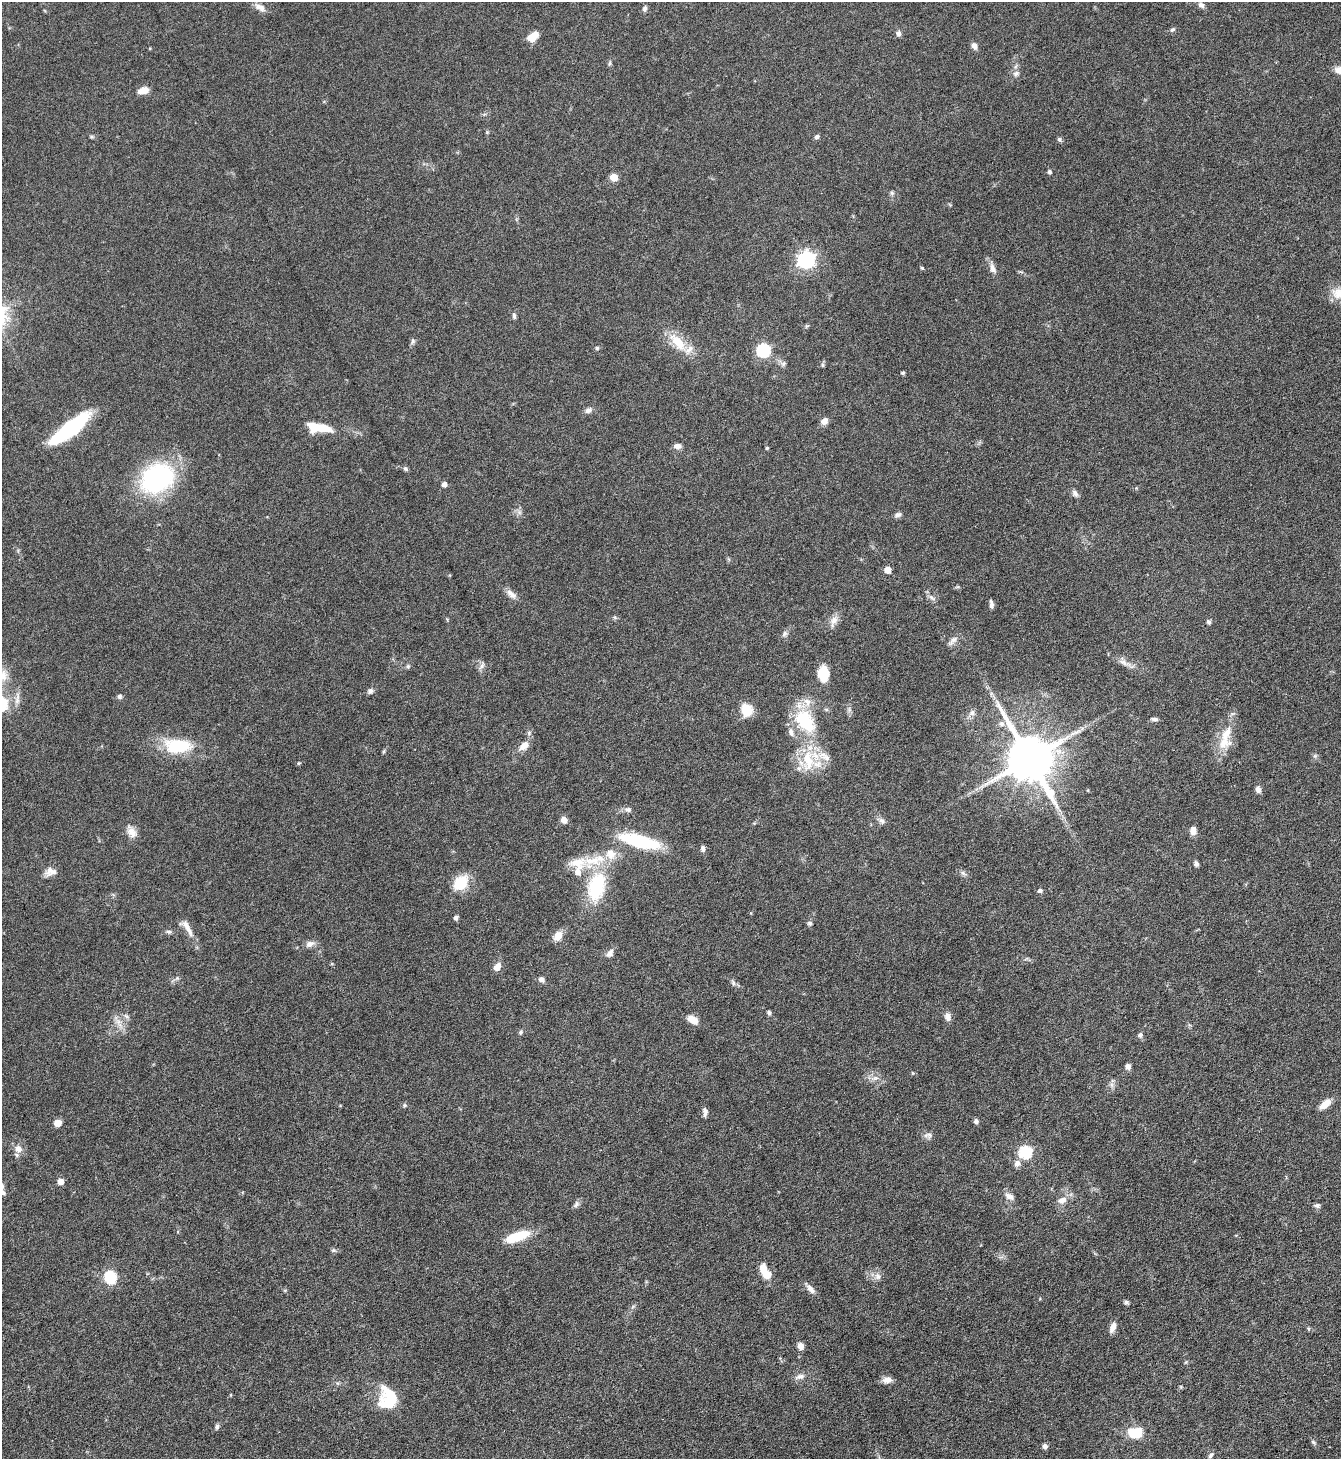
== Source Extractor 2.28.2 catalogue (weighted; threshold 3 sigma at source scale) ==
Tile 6 of 4 x 4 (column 2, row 2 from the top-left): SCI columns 1494-2832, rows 2916-4372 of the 5801 x 5832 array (HDU 1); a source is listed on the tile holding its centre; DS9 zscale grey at full resolution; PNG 1343 x 1461 px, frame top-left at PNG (2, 2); no overlay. Nothing masked; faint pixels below the display range render black.
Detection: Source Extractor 2.28.2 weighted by HDU 2 'WHT'; one run over the whole footprint, this tile lists its part. Background 0.082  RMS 0.0034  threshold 0.0137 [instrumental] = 3 sigma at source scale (4.09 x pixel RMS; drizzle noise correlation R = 1.36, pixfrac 0.8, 0.05/0.05 arcsec/px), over >= 5 px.
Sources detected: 149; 2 inside a brighter object's white glare — not listed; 8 inside a brighter listed object's ellipse — not listed separately; the other 139 listed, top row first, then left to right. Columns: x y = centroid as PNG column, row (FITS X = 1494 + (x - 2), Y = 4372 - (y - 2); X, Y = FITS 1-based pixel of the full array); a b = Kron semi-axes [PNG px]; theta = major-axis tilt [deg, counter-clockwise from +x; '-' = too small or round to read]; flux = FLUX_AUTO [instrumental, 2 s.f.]
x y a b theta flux
1201 5 9 6 -31 1.1
260 7 16 7 -29 1.9
645 8 8 5 72 0.78
1172 30 7 5 19 0.56
898 33 6 6 - 1
532 37 12 7 37 4.5
974 46 8 6 -68 1.4
610 63 6 4 74 0.48
1016 74 9 6 29 0.98
143 90 11 7 14 3
487 132 5 5 - 0.32
92 137 6 4 -18 0.44
817 137 6 5 - 0.72
1059 139 6 5 - 0.57
1049 172 5 5 - 0.63
614 177 5 5 - 7.1
892 193 6 5 - 0.57
806 260 7 7 - 110
922 268 5 4 - 0.35
993 268 15 7 -73 1.8
1339 293 22 15 -22 5.7
514 316 8 5 -82 0.64
807 326 6 5 - 0.39
413 341 7 5 74 0.68
678 342 26 12 -47 7.6
597 348 5 5 - 0.45
763 350 6 6 - 37
783 363 8 6 69 0.76
823 365 5 5 - 0.47
903 373 5 4 - 0.44
588 410 10 7 26 1.1
824 421 9 7 46 1.6
319 428 28 10 -7 8.1
70 429 41 12 37 28
677 446 8 6 2 1.5
767 448 4 4 - 0.37
406 469 7 6 - 0.58
157 478 25 20 30 59
444 484 5 4 - 1.4
1075 493 9 7 -53 1.1
898 515 9 6 21 0.88
887 570 5 5 - 3.4
957 587 6 4 17 0.37
511 594 17 8 -38 1.9
931 597 11 5 -45 0.99
991 604 9 4 -83 1
834 620 14 9 67 2.1
1209 622 5 5 - 0.64
785 634 8 6 52 0.83
953 640 16 6 47 1.5
1124 662 20 7 -27 2.2
408 666 6 5 - 0.52
482 666 11 5 48 0.94
823 674 16 11 -88 6.4
370 691 8 7 - 0.83
120 696 6 6 - 0.66
826 709 6 4 -1 0.45
747 710 13 11 -66 5.9
972 713 9 8 - 1.2
1155 719 9 4 -7 0.88
805 721 34 21 -53 17
1002 724 8 7 - 1.1
1224 742 23 18 63 6
178 746 26 13 -1 17
524 746 15 9 41 2.7
384 751 6 4 71 0.38
1315 756 6 5 - 0.54
826 757 15 10 -31 3
1030 758 15 12 -61 1600
808 760 36 18 -89 12
298 763 5 4 - 0.3
1258 789 8 6 -71 1.2
1088 790 4 3 - 0.24
628 810 8 7 - 0.98
564 820 6 5 - 2.4
881 821 10 7 -44 1.1
1193 831 10 7 -85 1.8
131 832 18 10 -58 2.5
639 841 41 12 -15 20
703 849 7 5 -84 0.88
577 863 25 17 -2 6.5
1196 864 7 5 -67 0.73
50 872 15 10 10 2.2
963 873 8 5 -32 0.83
461 883 20 15 50 7.3
596 887 40 23 77 19
1040 891 5 5 - 0.85
456 917 6 5 - 0.79
810 923 6 6 - 0.62
187 928 27 8 -55 3
169 932 7 5 -13 0.65
558 936 12 8 54 3
310 944 13 8 20 1.6
609 953 11 6 45 1.6
497 967 10 7 59 2.2
177 978 6 5 - 0.55
542 979 6 5 - 1.2
733 983 9 5 -64 0.77
769 1013 5 5 - 0.66
126 1016 8 5 -44 0.71
948 1017 9 7 -78 1.8
693 1020 12 8 -32 2.9
119 1023 17 6 -65 2.1
520 1032 7 5 43 0.56
1140 1035 6 6 - 0.8
1128 1066 7 6 - 1.1
875 1078 11 5 18 1.2
1112 1085 7 4 -89 0.77
1325 1104 15 7 40 3.1
404 1105 6 4 90 0.41
705 1112 11 5 89 1.2
976 1121 5 4 - 1
57 1123 7 7 - 2.4
929 1135 9 8 - 1.1
18 1149 10 8 -62 2.1
1025 1152 6 6 - 32
1017 1163 9 7 57 1.6
60 1181 5 5 - 3.4
1009 1196 14 8 -30 1.6
1062 1200 12 8 15 2.2
576 1204 10 7 59 0.89
1317 1206 8 5 -12 0.77
517 1237 26 9 20 10
334 1250 7 5 -20 0.56
763 1269 12 7 -77 3.7
878 1276 10 7 -62 1.5
110 1277 15 13 -61 7.7
811 1289 12 7 -49 1.7
1126 1302 6 5 - 0.57
1113 1327 12 6 69 2.1
801 1346 7 6 - 1.7
800 1377 15 7 17 1.5
887 1380 11 7 4 2
390 1402 22 13 -4 9.7
217 1427 7 6 - 0.75
1135 1433 15 11 1 7.3
1313 1442 7 4 -36 0.53
1045 1446 6 6 - 0.91
1211 1455 9 6 51 0.83
Isophote crosses this tile's border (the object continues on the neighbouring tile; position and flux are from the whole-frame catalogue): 1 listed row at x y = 1339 293